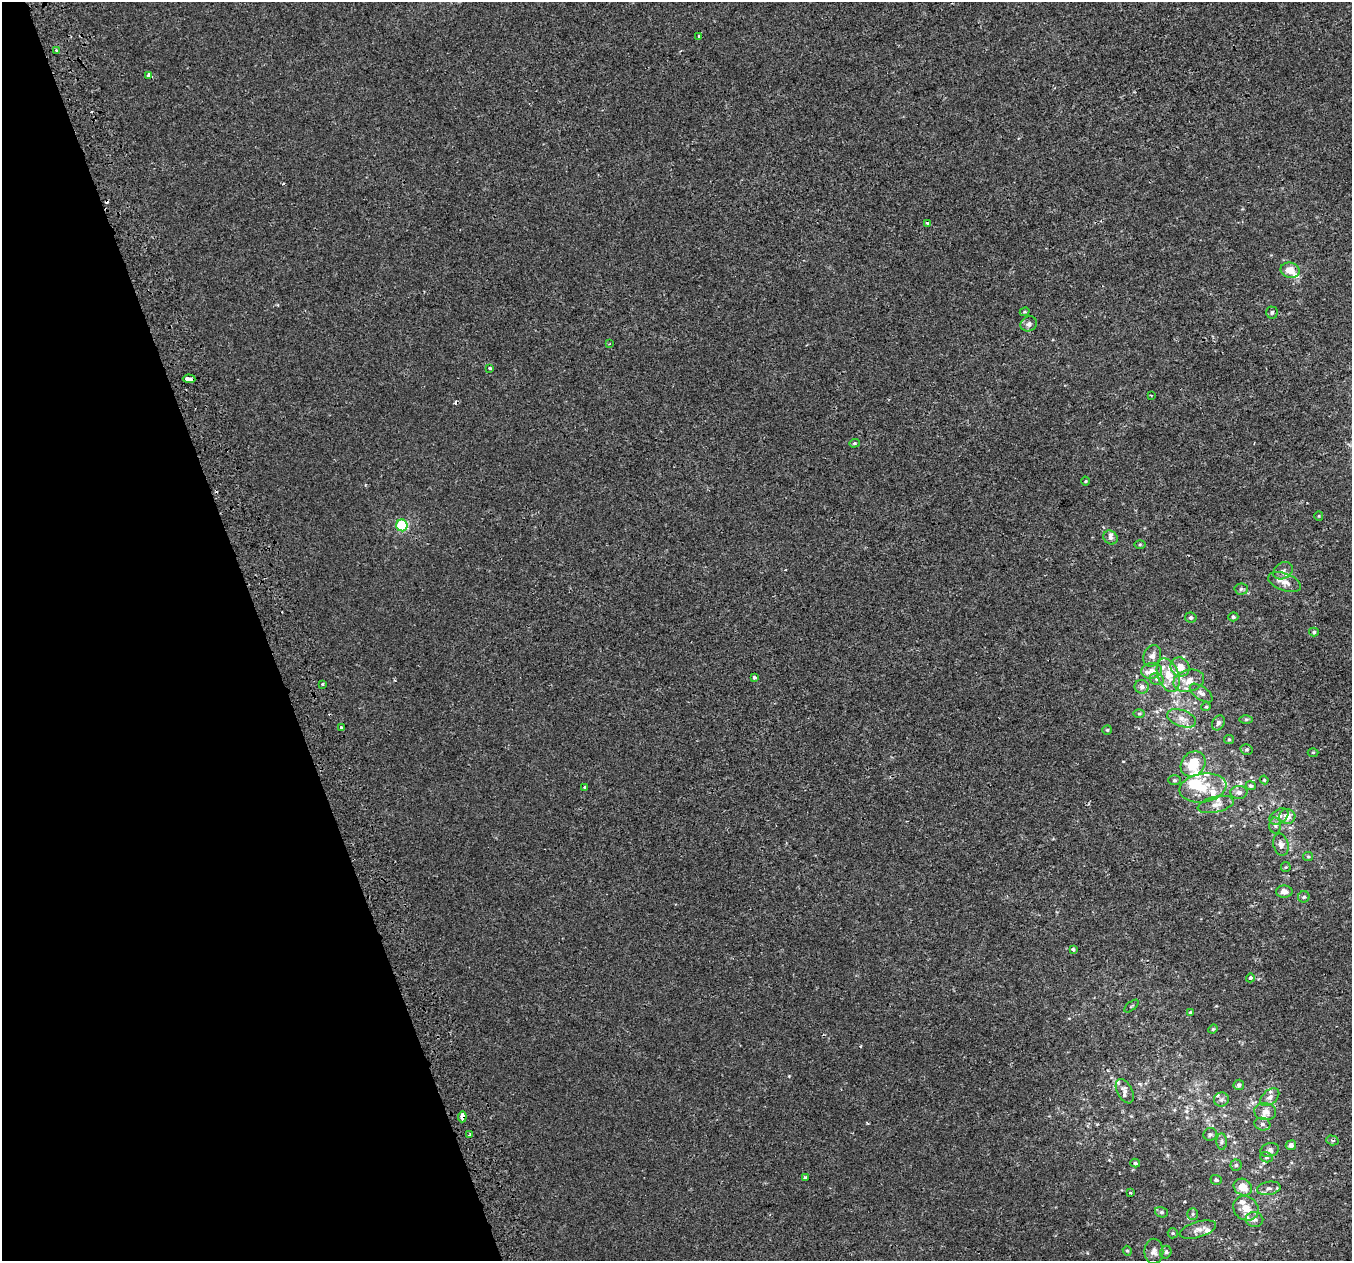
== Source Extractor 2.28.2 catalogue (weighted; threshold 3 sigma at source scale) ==
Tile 5 of 4 x 4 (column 1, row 2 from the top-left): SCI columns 43-1392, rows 2655-3913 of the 5483 x 5253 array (HDU 1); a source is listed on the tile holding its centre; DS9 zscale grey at full resolution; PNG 1354 x 1263 px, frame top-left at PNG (2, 2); each listed source drawn as its Kron ellipse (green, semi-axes under 4 px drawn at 4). Shown black and unused: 19% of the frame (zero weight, under 2 of 3 exposures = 2% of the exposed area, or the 3 px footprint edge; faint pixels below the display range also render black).
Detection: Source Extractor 2.28.2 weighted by HDU 2 'WHT'; one run over the whole footprint, this tile lists its part. Background -2.75e-04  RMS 0.0028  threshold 0.0127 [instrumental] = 3 sigma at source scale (4.5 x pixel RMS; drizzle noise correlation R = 1.50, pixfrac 1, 0.0396/0.0396 arcsec/px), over >= 5 px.
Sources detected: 120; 1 inside a brighter object's white glare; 4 cosmic-ray / hot-pixel residue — neither listed nor drawn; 20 inside a brighter listed object's ellipse — not listed separately; the other 95 listed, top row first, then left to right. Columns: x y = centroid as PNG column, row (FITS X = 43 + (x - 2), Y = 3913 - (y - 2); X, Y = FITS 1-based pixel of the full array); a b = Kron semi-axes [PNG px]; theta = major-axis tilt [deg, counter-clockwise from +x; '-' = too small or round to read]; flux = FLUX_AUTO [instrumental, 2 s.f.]
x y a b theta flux
699 36 3 3 - 0.58
57 50 3 3 - 0.57
149 75 4 3 - 1.2
928 223 3 3 - 0.78
1290 270 9 7 -13 2.9
1025 312 5 4 - 0.33
1272 312 6 6 - 0.58
1029 324 8 7 - 1
609 344 3 2 - 0.21
490 368 3 3 - 0.29
189 379 6 3 -4 2.1
1151 395 3 2 - 0.21
854 443 5 4 - 0.38
1086 481 4 3 - 0.22
1319 516 4 4 - 0.28
402 525 6 5 - 20
1110 537 7 6 - 0.79
1140 544 5 3 - 0.3
1283 571 10 8 33 1.3
1284 582 17 8 -20 2.3
1241 589 6 5 - 0.56
1233 617 5 4 - 0.46
1191 618 5 5 - 0.62
1314 632 5 4 - 0.42
1152 656 11 8 67 1.6
1180 667 10 9 - 3.7
1151 671 10 8 11 2
1168 675 17 10 -69 4.5
754 677 4 3 - 0.51
1157 679 7 5 -15 0.8
1189 681 16 11 15 3.5
322 684 3 2 - 0.3
1142 687 7 7 - 1.1
1201 693 13 6 -35 1.3
1206 707 5 4 - 0.39
1139 714 6 4 0 0.35
1182 718 15 8 -20 2.3
1246 719 6 4 0 0.39
1218 723 8 6 62 0.83
341 728 4 3 - 2.9
1107 730 5 5 - 0.38
1229 739 5 4 - 0.32
1247 749 6 5 - 0.44
1313 752 5 3 - 0.26
1193 764 13 11 49 6.9
1174 780 6 5 - 0.43
1264 780 4 4 - 0.27
1251 786 5 4 - 0.59
585 788 3 3 - 0.73
1203 788 23 14 9 6.6
1239 792 8 6 4 1.2
1216 805 18 8 14 2.3
1279 816 10 7 34 1.3
1287 816 8 7 - 2.1
1275 826 8 6 -88 0.73
1281 845 11 7 -76 1.3
1308 856 5 4 - 0.36
1286 867 5 4 - 0.3
1284 892 8 6 0 1.4
1304 897 6 5 - 0.54
1073 949 4 3 - 0.66
1250 978 4 4 - 0.76
1131 1006 8 2 40 0.28
1190 1012 4 3 - 0.28
1213 1029 5 4 - 0.35
1239 1085 5 5 - 0.67
1125 1091 13 7 -62 1.3
1270 1097 11 7 38 1.3
1221 1100 7 7 - 0.83
1265 1112 11 8 -7 1.9
462 1117 5 3 - 6.4
1262 1124 8 6 -15 0.89
1210 1134 7 6 - 0.6
470 1135 3 3 - 0.58
1332 1140 6 5 - 0.54
1222 1142 8 5 -86 0.66
1291 1145 5 5 - 1.2
1270 1150 9 7 16 1.1
1266 1157 6 5 - 0.6
1135 1163 5 4 - 0.42
1236 1165 5 5 - 0.55
805 1178 4 3 - 0.47
1216 1180 6 5 - 0.54
1243 1187 9 8 - 3.6
1269 1188 12 6 11 1.2
1130 1193 3 3 - 0.68
1246 1208 13 11 -39 3.6
1161 1212 6 5 - 0.54
1193 1214 6 5 - 0.43
1254 1219 9 7 -9 1.4
1198 1230 19 7 16 1.8
1173 1233 5 5 - 0.38
1127 1251 5 4 - 0.35
1154 1251 12 9 -90 1.7
1166 1252 6 5 - 0.7
Overlapping masked pixels (flux is a lower limit): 1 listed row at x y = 462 1117